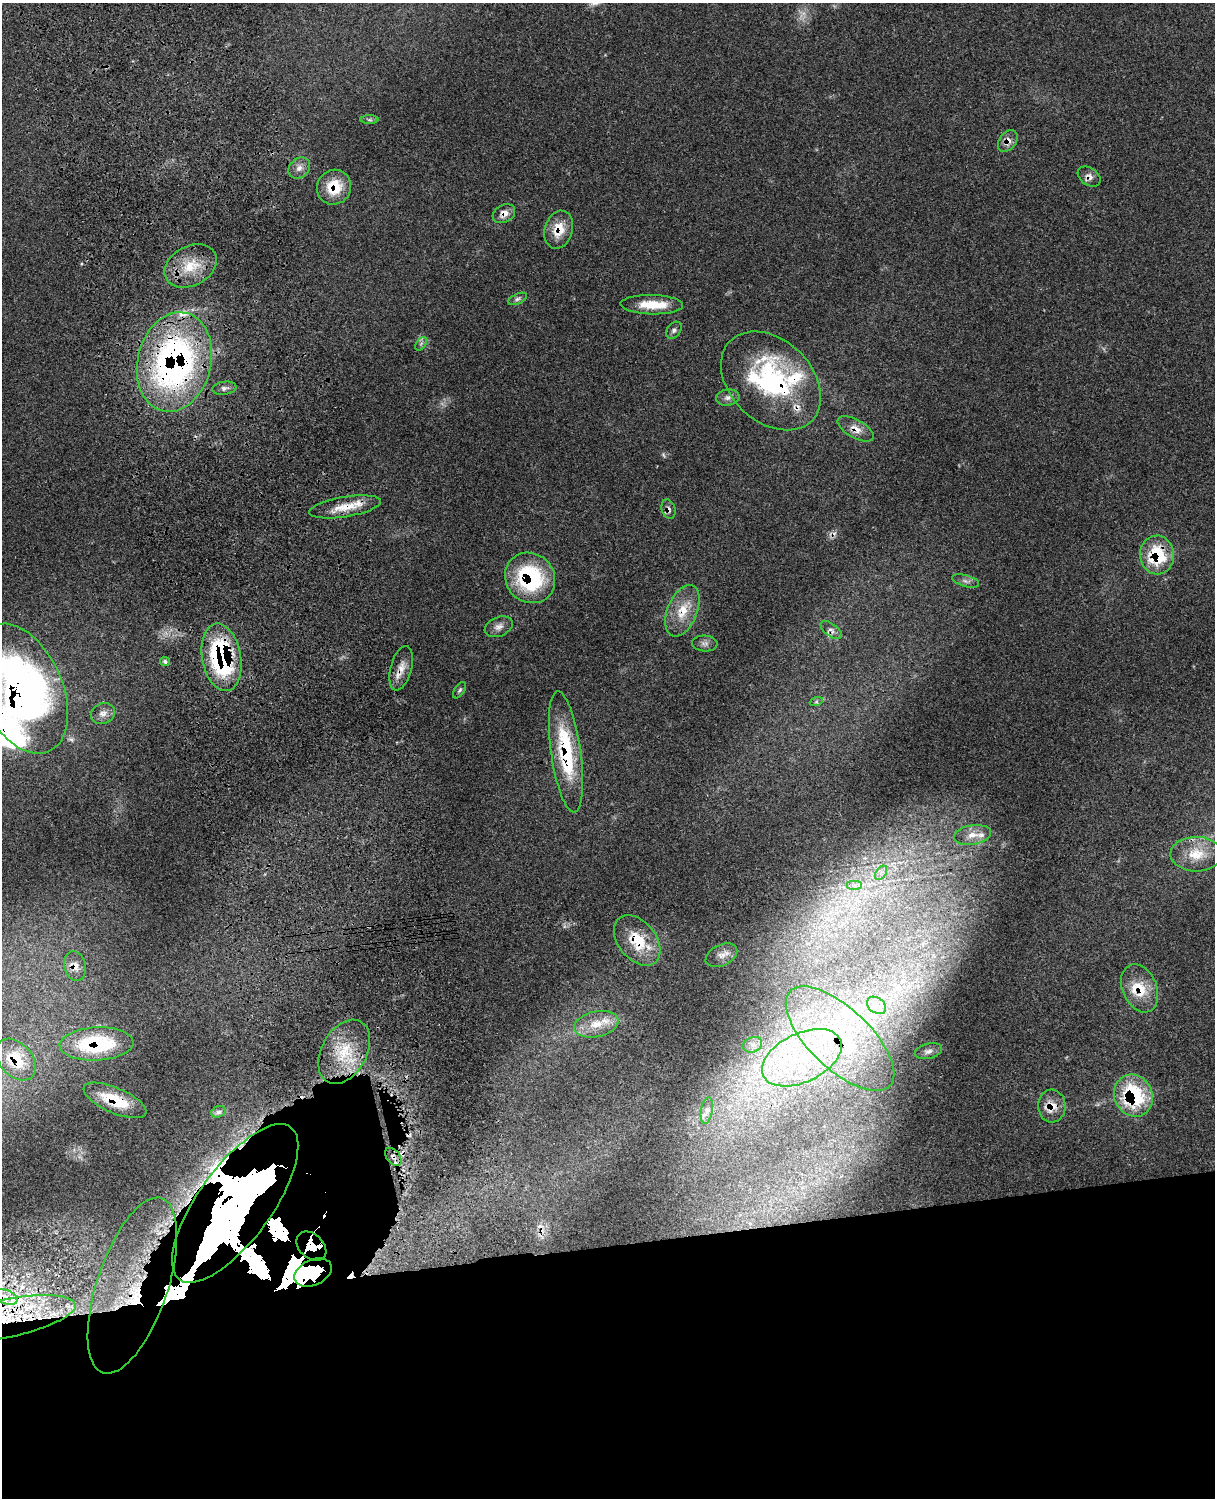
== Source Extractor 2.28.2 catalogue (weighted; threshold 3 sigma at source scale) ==
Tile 11 of 4 x 3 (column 3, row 3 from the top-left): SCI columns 2546-3758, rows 277-1772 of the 5088 x 4924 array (HDU 1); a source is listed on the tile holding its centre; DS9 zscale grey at full resolution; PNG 1217 x 1500 px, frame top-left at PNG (2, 3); each listed source drawn as its Kron ellipse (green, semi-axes under 4 px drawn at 4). Shown black and unused: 19% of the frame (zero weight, under 3 of 4 exposures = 6% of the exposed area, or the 3 px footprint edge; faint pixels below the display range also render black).
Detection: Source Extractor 2.28.2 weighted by HDU 2 'WHT'; one run over the whole footprint, this tile lists its part. Background 0.109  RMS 0.0066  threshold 0.0298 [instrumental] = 3 sigma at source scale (4.5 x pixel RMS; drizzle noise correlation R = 1.50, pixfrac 1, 0.05/0.05 arcsec/px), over >= 5 px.
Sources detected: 85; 2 too faint to see at this stretch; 2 inside a brighter object's white glare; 4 cosmic-ray / hot-pixel residue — neither listed nor drawn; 14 inside a brighter listed object's ellipse — not listed separately; the other 63 listed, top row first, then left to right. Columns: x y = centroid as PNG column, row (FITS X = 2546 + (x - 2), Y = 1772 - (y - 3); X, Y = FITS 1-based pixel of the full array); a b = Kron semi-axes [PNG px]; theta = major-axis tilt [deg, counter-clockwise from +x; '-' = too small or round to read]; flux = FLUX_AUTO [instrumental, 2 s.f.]
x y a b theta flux
370 120 9 4 0 1.4
1008 141 12 8 53 4.7
299 168 12 9 40 4.4
1089 177 12 8 -34 3.7
334 187 18 16 52 19
504 214 12 8 30 4.9
559 230 19 14 74 14
191 266 28 19 28 21
518 299 10 5 25 2
652 305 31 9 -1 17
674 330 9 6 52 2.1
421 344 7 4 55 1.6
174 362 50 36 76 240
771 381 57 41 -44 110
224 388 12 6 8 2.6
728 397 12 8 9 3.4
856 429 20 9 -29 6.4
345 507 36 10 9 15
669 509 10 6 -74 2.6
1157 555 19 17 -89 36
530 578 26 24 -47 63
966 581 14 5 -16 2.8
682 611 27 15 68 16
499 627 14 9 23 4.1
831 630 12 6 -36 2.7
705 643 12 8 -3 2.8
221 657 34 19 -80 94
165 661 5 4 - 1.6
401 668 23 10 75 7.6
21 689 69 41 -66 370
460 690 9 5 56 1.3
816 702 7 4 19 1.2
103 713 12 10 22 4.4
566 752 61 15 -82 53
972 835 19 9 9 8.1
1196 854 26 17 0 16
881 873 8 5 55 2.4
854 885 8 5 0 2.5
637 940 28 19 -51 23
721 955 17 10 26 5.2
75 966 15 10 -80 6.4
1140 988 25 17 -67 17
877 1005 10 7 -36 4.7
596 1024 22 12 12 13
840 1039 69 30 -43 77
96 1044 37 16 3 57
753 1045 10 7 24 3.4
928 1051 14 7 14 3.3
344 1052 34 22 61 30
802 1058 42 24 26 69
16 1060 24 16 -48 20
1133 1096 21 19 -64 63
115 1100 34 12 -23 26
1052 1106 16 14 -87 10
707 1110 13 6 81 3.2
218 1112 7 5 16 1.4
393 1157 10 6 -51 2.7
235 1203 94 37 54 1200
311 1246 17 12 -44 26
313 1273 20 12 26 42
132 1286 92 35 71 130
6 1297 12 7 -23 5.3
2 1319 74 19 11 79
Overlapping masked pixels (flux is a lower limit): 33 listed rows (the first 20) at x y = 1008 141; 1089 177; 334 187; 504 214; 559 230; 174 362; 771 381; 856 429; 345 507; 669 509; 1157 555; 530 578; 682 611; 831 630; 221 657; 401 668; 21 689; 566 752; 637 940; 75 966
Isophote crosses this tile's border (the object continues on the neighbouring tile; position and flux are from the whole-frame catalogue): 2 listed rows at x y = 21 689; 2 1319